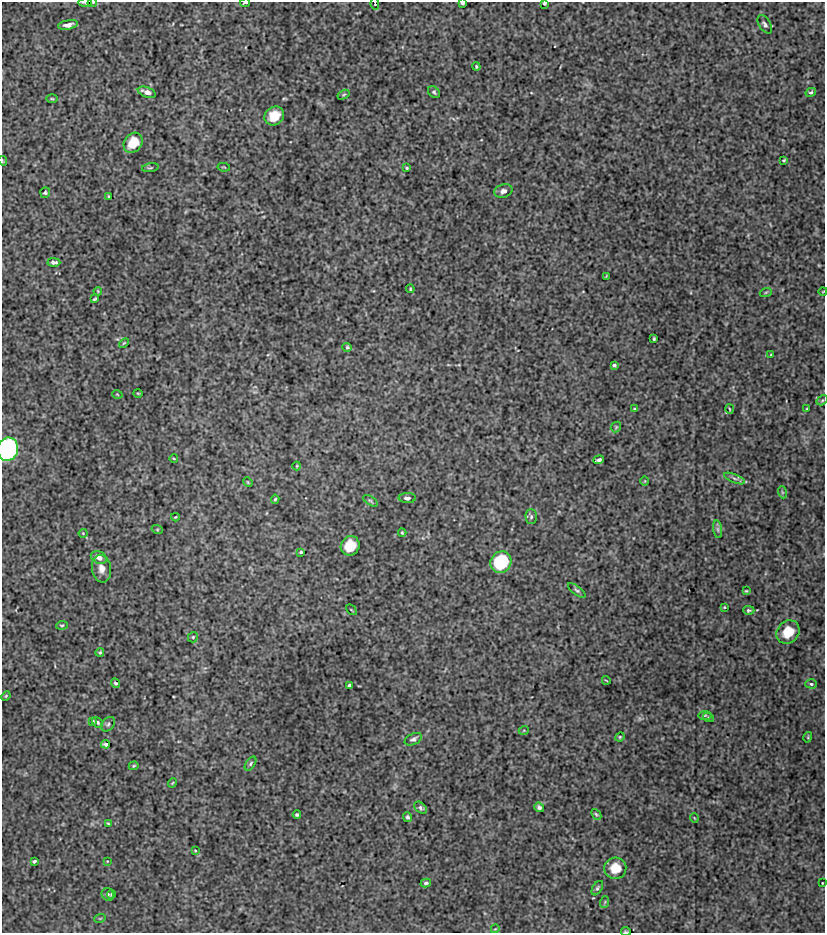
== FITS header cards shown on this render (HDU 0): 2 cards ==
NAXIS1  =                  823 / Axis length
NAXIS2  =                  931 / Axis length

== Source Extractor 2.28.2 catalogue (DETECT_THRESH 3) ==
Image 823 x 931 px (HDU 0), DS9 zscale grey, 1 PNG px = 1 image px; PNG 827 x 935 px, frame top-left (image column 1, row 931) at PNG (2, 2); each listed source drawn as its Kron ellipse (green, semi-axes under 4 px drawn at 4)
Background 12.7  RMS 0.83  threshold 2.5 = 3 sigma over >= 5 px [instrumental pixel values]
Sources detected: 112; all 112 listed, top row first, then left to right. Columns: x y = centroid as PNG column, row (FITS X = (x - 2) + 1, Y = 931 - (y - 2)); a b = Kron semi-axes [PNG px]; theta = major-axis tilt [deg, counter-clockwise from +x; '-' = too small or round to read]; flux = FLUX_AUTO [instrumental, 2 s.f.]
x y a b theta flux
85 3 7 3 -1 130
92 3 4 2 - 56
245 3 5 2 - 91
462 3 4 3 - 150
545 3 3 3 - 99
375 4 6 3 -79 43
765 24 10 5 -58 160
68 25 10 4 10 280
476 66 4 3 - 69
147 92 9 5 -20 380
434 92 7 5 -39 110
811 92 5 4 - 93
343 95 6 3 31 68
52 99 5 3 - 62
274 116 10 9 - 880
133 143 11 8 52 910
784 160 4 2 - 66
3 161 5 3 - 48
224 167 6 2 -10 45
150 168 8 3 9 76
407 168 3 3 - 60
503 191 9 6 17 230
45 192 5 5 - 98
109 197 3 2 - 63
54 262 6 3 -1 150
606 276 3 2 - 40
410 289 4 3 - 59
98 291 4 3 - 54
823 291 4 2 - 40
766 292 6 4 19 73
95 299 4 3 - 68
654 339 3 3 - 71
124 343 6 3 44 57
347 347 5 4 - 94
771 355 4 3 - 56
614 365 4 3 - 120
138 393 5 3 - 50
117 394 5 3 - 48
822 400 6 4 30 83
807 408 4 2 - 40
635 409 4 2 - 88
729 409 5 3 - 53
616 427 6 4 47 69
8 449 12 10 71 23000
174 459 4 3 - 43
599 460 5 4 - 170
297 466 4 4 - 51
734 478 11 4 -22 150
645 481 4 3 - 41
248 482 5 4 - 63
782 492 6 4 -72 76
407 498 8 5 0 200
275 499 4 4 - 73
370 501 8 4 -33 100
175 517 4 3 - 62
531 517 7 5 -89 130
157 529 5 3 - 57
718 529 9 4 -81 140
83 533 4 4 - 53
402 533 4 3 - 73
350 546 10 9 - 1100
301 552 3 3 - 83
99 557 8 6 -24 480
501 562 11 10 - 3600
101 569 14 9 -80 410
577 590 10 4 -36 130
746 591 3 2 - 51
724 607 3 2 - 47
351 610 6 2 -45 45
749 610 6 4 -1 120
62 625 6 3 6 63
788 632 12 10 47 1000
193 637 5 5 - 84
100 652 4 4 - 77
606 680 4 2 - 37
115 683 5 4 - 100
811 684 6 4 -2 110
350 686 4 3 - 140
6 696 5 4 - 67
705 715 7 3 1 68
708 717 6 3 -19 56
93 721 4 2 - 50
98 722 6 4 -47 110
108 724 8 5 51 120
524 730 5 3 - 47
620 737 5 4 - 65
808 737 5 3 - 57
413 739 9 5 26 180
106 744 4 3 - 150
250 764 8 4 56 110
134 766 5 3 - 67
173 783 5 3 - 62
539 807 5 4 - 150
421 808 7 5 -43 130
596 814 6 4 -49 81
297 815 4 3 - 100
408 817 5 4 - 110
694 818 5 3 - 42
108 823 3 2 - 44
195 850 3 2 - 46
34 861 4 3 - 98
107 861 3 2 - 37
615 868 11 10 - 800
426 883 5 4 - 110
822 883 2 2 - 42
597 888 8 4 57 120
108 894 6 6 - 110
111 894 4 2 - 60
605 902 6 3 71 69
100 918 6 3 19 50
495 929 4 3 - 44
626 931 5 2 - 57
At the frame edge (FLAGS 8, measured only in part): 10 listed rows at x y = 85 3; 92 3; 245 3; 462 3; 545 3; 375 4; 3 161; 823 291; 8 449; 626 931